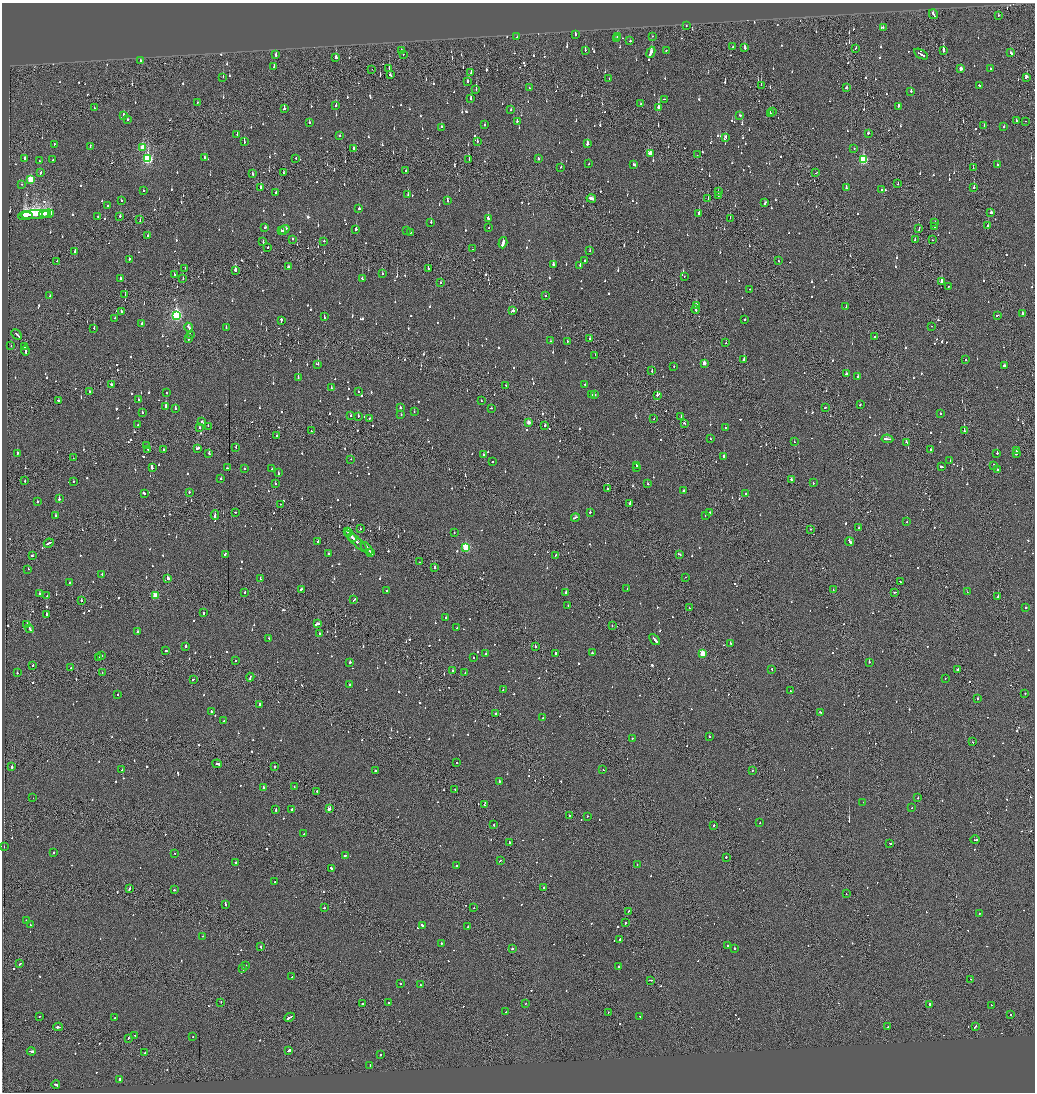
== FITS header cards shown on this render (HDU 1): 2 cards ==
NAXIS1  =                 2065
NAXIS2  =                 2180

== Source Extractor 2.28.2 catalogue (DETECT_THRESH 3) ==
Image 2065 x 2180 px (HDU 1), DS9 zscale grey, zoomed out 1/2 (1 PNG px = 2 x 2 image px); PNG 1037 x 1094 px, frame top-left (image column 1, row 2179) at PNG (2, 3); each listed source drawn as its Kron ellipse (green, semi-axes under 4 px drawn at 4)
Background -0.101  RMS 0.06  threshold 0.181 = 3 sigma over >= 5 px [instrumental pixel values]
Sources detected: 1438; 56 cannot appear on this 1/2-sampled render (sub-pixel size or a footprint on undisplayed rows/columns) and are neither listed nor drawn; of the other 1382, the 500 brightest by FLUX_AUTO listed and drawn (882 fainter detections omitted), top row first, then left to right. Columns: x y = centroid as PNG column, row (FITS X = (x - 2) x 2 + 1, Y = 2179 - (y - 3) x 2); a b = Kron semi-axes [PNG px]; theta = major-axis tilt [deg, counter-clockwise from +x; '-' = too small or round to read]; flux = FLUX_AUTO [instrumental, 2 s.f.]
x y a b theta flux
933 14 5 2 - 200
998 15 2 2 - 230
686 26 2 2 - 59
883 27 2 2 - 54
575 35 2 2 - 130
652 36 2 1 - 88
517 37 3 2 - 78
617 37 3 2 - 70
617 39 2 2 - 160
630 41 2 2 - 110
733 47 2 2 - 56
744 48 2 2 - 520
855 48 3 2 - 77
585 50 2 2 - 190
666 50 2 2 - 68
401 51 3 2 - 96
943 51 3 2 - 410
651 52 6 2 66 210
1011 53 3 2 - 140
403 54 2 1 - 210
921 54 7 2 -31 340
276 55 2 2 - 150
336 58 2 2 - 360
140 61 2 2 - 68
274 66 3 2 - 66
389 68 2 1 - 180
372 69 2 1 - 95
961 69 3 2 - 95
990 69 2 2 - 100
471 73 3 2 - 180
390 75 3 2 - 140
223 77 3 2 - 79
1026 77 3 2 - 94
609 78 2 2 - 56
468 81 2 2 - 150
761 85 2 1 - 200
979 85 2 2 - 90
846 87 2 2 - 170
529 88 2 2 - 91
476 89 2 1 - 150
911 91 2 2 - 86
470 98 3 2 - 94
665 99 2 2 - 110
198 102 2 2 - 73
641 104 2 1 - 120
336 105 2 2 - 220
899 106 3 2 - 110
658 107 2 2 - 260
94 108 2 2 - 55
284 109 2 2 - 260
511 110 2 2 - 64
772 112 3 2 - 53
770 114 2 2 - 93
124 115 3 2 - 170
740 115 2 2 - 74
127 120 2 2 - 62
517 121 2 2 - 84
1016 121 3 2 - 87
1025 121 2 1 - 55
309 123 2 2 - 62
485 125 2 2 - 70
984 125 2 2 - 63
441 127 2 2 - 61
1004 127 2 2 - 60
868 133 2 2 - 66
237 134 2 2 - 100
340 136 2 2 - 72
726 137 3 2 - 65
244 141 3 2 - 170
477 141 2 2 - 68
54 144 2 2 - 82
588 144 3 2 - 310
90 146 3 2 - 69
142 148 3 3 - 290
354 148 2 2 - 170
854 148 2 2 - 51
650 153 4 2 - 110
697 155 2 1 - 66
204 158 2 2 - 90
296 158 2 2 - 69
24 159 3 2 - 130
148 159 4 3 - 1300
469 159 2 2 - 67
538 159 2 2 - 160
53 160 2 2 - 120
863 160 4 3 - 870
39 161 2 2 - 75
589 164 2 2 - 80
634 165 3 2 - 110
997 165 2 2 - 72
561 167 2 2 - 220
973 168 2 1 - 55
406 171 2 1 - 62
40 172 3 2 - 78
284 173 3 2 - 150
816 173 2 1 - 76
252 174 2 2 - 85
31 179 3 3 - 510
22 184 2 2 - 130
898 184 2 1 - 53
974 187 2 2 - 190
261 188 3 2 - 160
846 188 2 2 - 120
882 190 2 2 - 81
143 191 2 2 - 55
276 192 2 2 - 130
718 192 2 1 - 51
408 195 2 2 - 110
718 195 2 2 - 86
591 199 5 2 - 170
708 199 2 1 - 76
121 201 2 2 - 130
447 201 2 2 - 310
765 203 3 2 - 98
108 205 2 2 - 150
359 209 2 2 - 140
991 212 2 2 - 95
699 213 3 2 - 200
44 214 5 1 - 1300
48 214 6 2 5 2000
36 215 15 4 4 4800
25 216 7 1 2 1900
120 216 2 2 - 54
98 217 2 1 - 58
730 218 2 1 - 61
488 219 3 2 - 260
140 220 2 1 - 71
431 222 2 2 - 260
935 223 2 2 - 250
988 226 3 1 - 250
265 227 2 2 - 96
935 227 2 1 - 78
489 228 2 1 - 76
356 229 2 2 - 240
919 229 2 1 - 180
284 230 6 2 38 200
407 230 2 1 - 81
282 231 2 2 - 73
410 232 2 2 - 110
148 236 2 2 - 56
293 239 2 2 - 73
915 240 2 2 - 93
932 240 2 2 - 57
263 241 3 2 - 130
324 241 2 2 - 71
503 243 6 2 72 1400
268 247 2 2 - 81
473 249 2 1 - 57
590 251 2 2 - 54
75 252 2 2 - 190
129 259 2 2 - 91
57 261 2 1 - 120
584 261 2 2 - 57
779 261 2 1 - 53
553 264 3 2 - 190
580 265 2 2 - 100
288 267 3 2 - 600
185 268 2 1 - 61
428 268 2 2 - 74
235 270 3 2 - 370
382 273 2 2 - 70
174 275 3 2 - 230
684 276 2 2 - 66
121 278 2 2 - 110
183 279 2 2 - 57
362 279 3 2 - 160
941 282 3 2 - 320
440 283 2 2 - 96
949 286 2 1 - 74
750 289 2 2 - 59
125 295 2 2 - 72
50 296 2 2 - 56
545 296 2 2 - 60
696 305 2 2 - 94
846 307 2 1 - 89
695 309 4 2 - 430
121 311 2 2 - 66
513 311 2 2 - 230
1022 313 2 2 - 180
176 315 4 3 - 2100
997 315 3 2 - 95
324 317 2 2 - 77
115 318 2 2 - 140
745 319 2 2 - 56
281 320 3 2 - 210
141 323 2 2 - 100
931 326 2 2 - 52
94 328 2 1 - 150
189 328 5 2 - 130
226 328 2 2 - 60
190 334 2 2 - 180
17 335 6 1 -47 280
875 337 2 2 - 61
188 339 2 2 - 62
590 339 2 2 - 89
550 341 2 1 - 94
567 341 2 2 - 66
726 343 2 1 - 230
11 346 2 1 - 51
25 347 4 2 - 170
25 350 5 2 - 220
595 355 2 1 - 52
743 359 4 2 - 210
966 359 2 2 - 110
704 363 3 2 - 120
318 364 2 1 - 350
674 366 2 2 - 79
1005 366 4 2 - 140
652 371 2 2 - 150
846 374 3 2 - 120
858 376 2 2 - 67
298 378 2 2 - 310
585 384 2 2 - 52
111 385 3 2 - 120
506 385 2 2 - 63
331 388 2 2 - 150
89 391 2 2 - 92
358 392 2 2 - 56
167 393 2 2 - 61
592 394 2 2 - 97
595 394 2 2 - 140
657 395 3 2 - 180
58 400 2 2 - 76
138 400 2 2 - 110
481 401 2 2 - 54
860 405 2 2 - 100
166 406 2 2 - 830
826 407 3 1 - 89
175 408 2 2 - 100
400 408 3 2 - 150
491 408 2 2 - 58
414 412 2 2 - 95
142 413 2 2 - 110
940 413 2 2 - 59
401 415 2 2 - 71
350 416 2 2 - 55
358 416 2 2 - 61
681 416 2 2 - 58
369 418 2 2 - 75
654 419 2 2 - 70
201 422 2 2 - 75
529 422 3 2 - 110
684 423 3 2 - 79
138 425 2 2 - 63
545 425 2 2 - 89
208 426 2 1 - 81
200 427 2 2 - 88
725 427 2 1 - 62
311 431 2 2 - 59
964 431 2 2 - 290
276 436 2 1 - 96
710 438 2 2 - 100
887 439 6 2 -8 250
794 442 2 1 - 77
907 442 3 2 - 160
146 446 2 1 - 59
236 447 3 2 - 130
197 448 4 2 - 150
163 449 2 1 - 210
148 450 2 1 - 110
931 450 2 2 - 110
1016 451 2 2 - 65
17 453 2 2 - 210
209 453 2 2 - 73
997 453 2 2 - 160
1016 454 2 2 - 210
483 455 2 2 - 79
724 456 2 2 - 150
73 458 2 1 - 79
351 459 2 1 - 54
950 461 2 1 - 66
492 462 2 2 - 110
637 465 3 2 - 140
994 465 3 2 - 210
636 467 2 2 - 67
941 467 3 2 - 200
152 468 2 2 - 420
227 468 3 2 - 91
244 468 2 2 - 74
272 469 3 2 - 62
998 469 2 2 - 150
278 473 2 2 - 120
221 479 2 2 - 92
792 480 3 2 - 100
25 481 2 2 - 66
73 482 2 2 - 77
813 483 2 2 - 53
275 484 2 2 - 100
648 484 2 2 - 56
607 488 2 2 - 65
683 491 2 2 - 69
189 492 2 2 - 65
144 493 3 2 - 160
745 493 2 2 - 120
59 499 2 2 - 240
37 502 2 2 - 270
630 503 2 1 - 84
280 504 2 1 - 73
235 512 2 2 - 58
590 512 2 2 - 290
710 513 2 2 - 220
215 515 4 2 - 150
705 515 2 2 - 59
56 516 2 2 - 400
575 517 4 2 - 170
907 522 2 1 - 130
858 528 2 2 - 65
360 529 2 1 - 84
811 529 2 1 - 71
347 531 3 2 - 190
348 533 3 2 - 230
454 533 2 2 - 63
352 537 5 2 - 220
318 541 2 2 - 250
356 541 15 2 -44 330
850 542 4 2 - 310
49 543 5 2 - 160
466 547 3 3 - 840
367 548 7 2 -46 260
371 552 2 1 - 60
225 554 3 2 - 61
328 554 2 2 - 74
680 554 2 2 - 63
556 555 2 1 - 54
32 556 3 2 - 100
419 562 2 1 - 79
434 567 2 2 - 400
28 569 2 1 - 110
102 574 2 2 - 53
685 577 2 1 - 85
168 578 2 2 - 640
260 579 2 2 - 190
69 582 2 2 - 51
900 582 3 2 - 180
627 588 2 2 - 100
301 589 3 2 - 86
833 590 2 1 - 63
387 591 3 2 - 85
245 592 2 1 - 360
895 592 3 2 - 81
967 592 2 1 - 58
566 593 2 2 - 330
40 594 2 2 - 330
47 596 2 2 - 55
155 596 3 3 - 330
998 597 2 2 - 280
354 600 4 2 - 140
81 601 2 2 - 110
568 606 2 2 - 67
1025 607 2 2 - 91
689 608 2 1 - 89
203 613 2 2 - 230
46 615 3 2 - 170
446 617 2 2 - 56
27 624 2 1 - 100
317 624 4 2 - 140
612 626 2 1 - 61
457 628 2 2 - 85
30 629 4 2 - 190
138 632 2 2 - 310
319 633 2 2 - 76
269 638 2 2 - 91
654 639 6 2 -48 250
730 643 2 2 - 80
186 646 2 2 - 300
535 646 2 2 - 160
166 651 2 2 - 120
592 653 2 2 - 130
486 654 2 2 - 170
555 654 3 2 - 100
703 654 3 3 - 460
102 656 2 2 - 53
99 658 3 2 - 63
473 658 2 1 - 97
235 661 2 2 - 88
350 662 2 2 - 330
869 662 2 2 - 170
33 665 2 2 - 65
71 668 2 1 - 52
772 669 2 2 - 57
957 669 2 2 - 96
452 671 3 2 - 120
17 673 2 1 - 130
102 673 2 1 - 68
465 673 2 2 - 91
250 677 4 2 - 130
945 678 2 2 - 71
193 679 3 2 - 85
350 684 2 2 - 88
503 690 2 2 - 52
790 691 2 1 - 69
1025 693 2 2 - 59
118 694 2 2 - 57
977 698 2 2 - 370
259 704 2 2 - 440
211 711 2 2 - 130
820 712 2 2 - 64
495 714 2 2 - 88
543 718 2 1 - 70
224 721 2 2 - 52
709 737 2 1 - 96
632 738 2 1 - 80
973 742 2 2 - 190
456 762 2 2 - 110
217 764 5 2 - 180
12 767 2 2 - 520
275 767 2 2 - 130
122 770 2 2 - 130
603 770 2 1 - 67
753 770 2 2 - 76
375 771 2 2 - 100
499 781 2 2 - 140
294 787 2 2 - 52
263 788 3 2 - 120
455 789 2 1 - 66
317 791 2 2 - 110
33 798 2 1 - 120
918 798 2 2 - 330
863 802 2 2 - 170
484 805 2 1 - 280
912 808 2 2 - 100
276 809 3 2 - 110
292 809 2 2 - 130
329 809 3 2 - 1600
569 815 2 2 - 240
587 816 2 2 - 57
760 823 2 2 - 84
494 825 2 2 - 190
714 825 2 2 - 160
304 834 2 1 - 80
975 840 5 1 - 270
509 843 2 2 - 120
890 843 2 2 - 260
4 847 2 2 - 64
54 853 2 2 - 130
174 853 2 2 - 61
345 855 2 2 - 70
726 857 2 2 - 180
500 861 3 2 - 51
236 862 3 2 - 150
637 865 2 2 - 67
456 866 2 2 - 110
331 868 3 2 - 91
275 882 2 2 - 66
544 887 2 2 - 60
130 888 3 2 - 330
174 890 2 2 - 53
846 894 2 1 - 110
225 905 2 2 - 110
324 908 2 2 - 150
474 908 2 1 - 81
628 911 2 2 - 75
979 913 2 2 - 55
27 921 3 2 - 110
625 923 3 2 - 130
30 925 4 2 - 290
422 926 3 2 - 140
468 926 2 1 - 100
203 936 2 2 - 60
620 939 2 2 - 68
441 943 2 2 - 230
727 946 2 2 - 230
261 947 2 2 - 92
734 948 2 2 - 270
512 949 2 2 - 120
20 964 2 2 - 140
246 965 2 2 - 74
618 966 2 1 - 240
243 969 3 2 - 340
292 977 2 2 - 390
970 979 2 1 - 92
650 980 3 2 - 150
400 983 2 2 - 98
420 985 2 2 - 170
221 1002 2 1 - 110
388 1003 3 2 - 76
525 1003 2 1 - 54
362 1004 2 2 - 150
930 1005 3 2 - 140
991 1005 2 2 - 58
506 1012 2 2 - 120
608 1012 2 1 - 75
1010 1015 2 1 - 170
39 1016 2 2 - 57
289 1017 5 2 - 330
640 1017 2 2 - 62
114 1018 2 2 - 79
975 1026 3 1 - 110
58 1027 4 2 - 290
888 1027 2 2 - 110
135 1035 3 2 - 98
193 1036 2 2 - 56
128 1038 2 2 - 180
288 1050 3 2 - 820
31 1051 4 2 - 460
145 1053 3 2 - 88
380 1055 2 2 - 170
370 1065 2 2 - 64
119 1080 4 2 - 120
56 1084 4 2 - 160
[882 fainter detections neither listed nor drawn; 56 sub-pixel or undisplayed-footprint detections neither listed nor drawn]